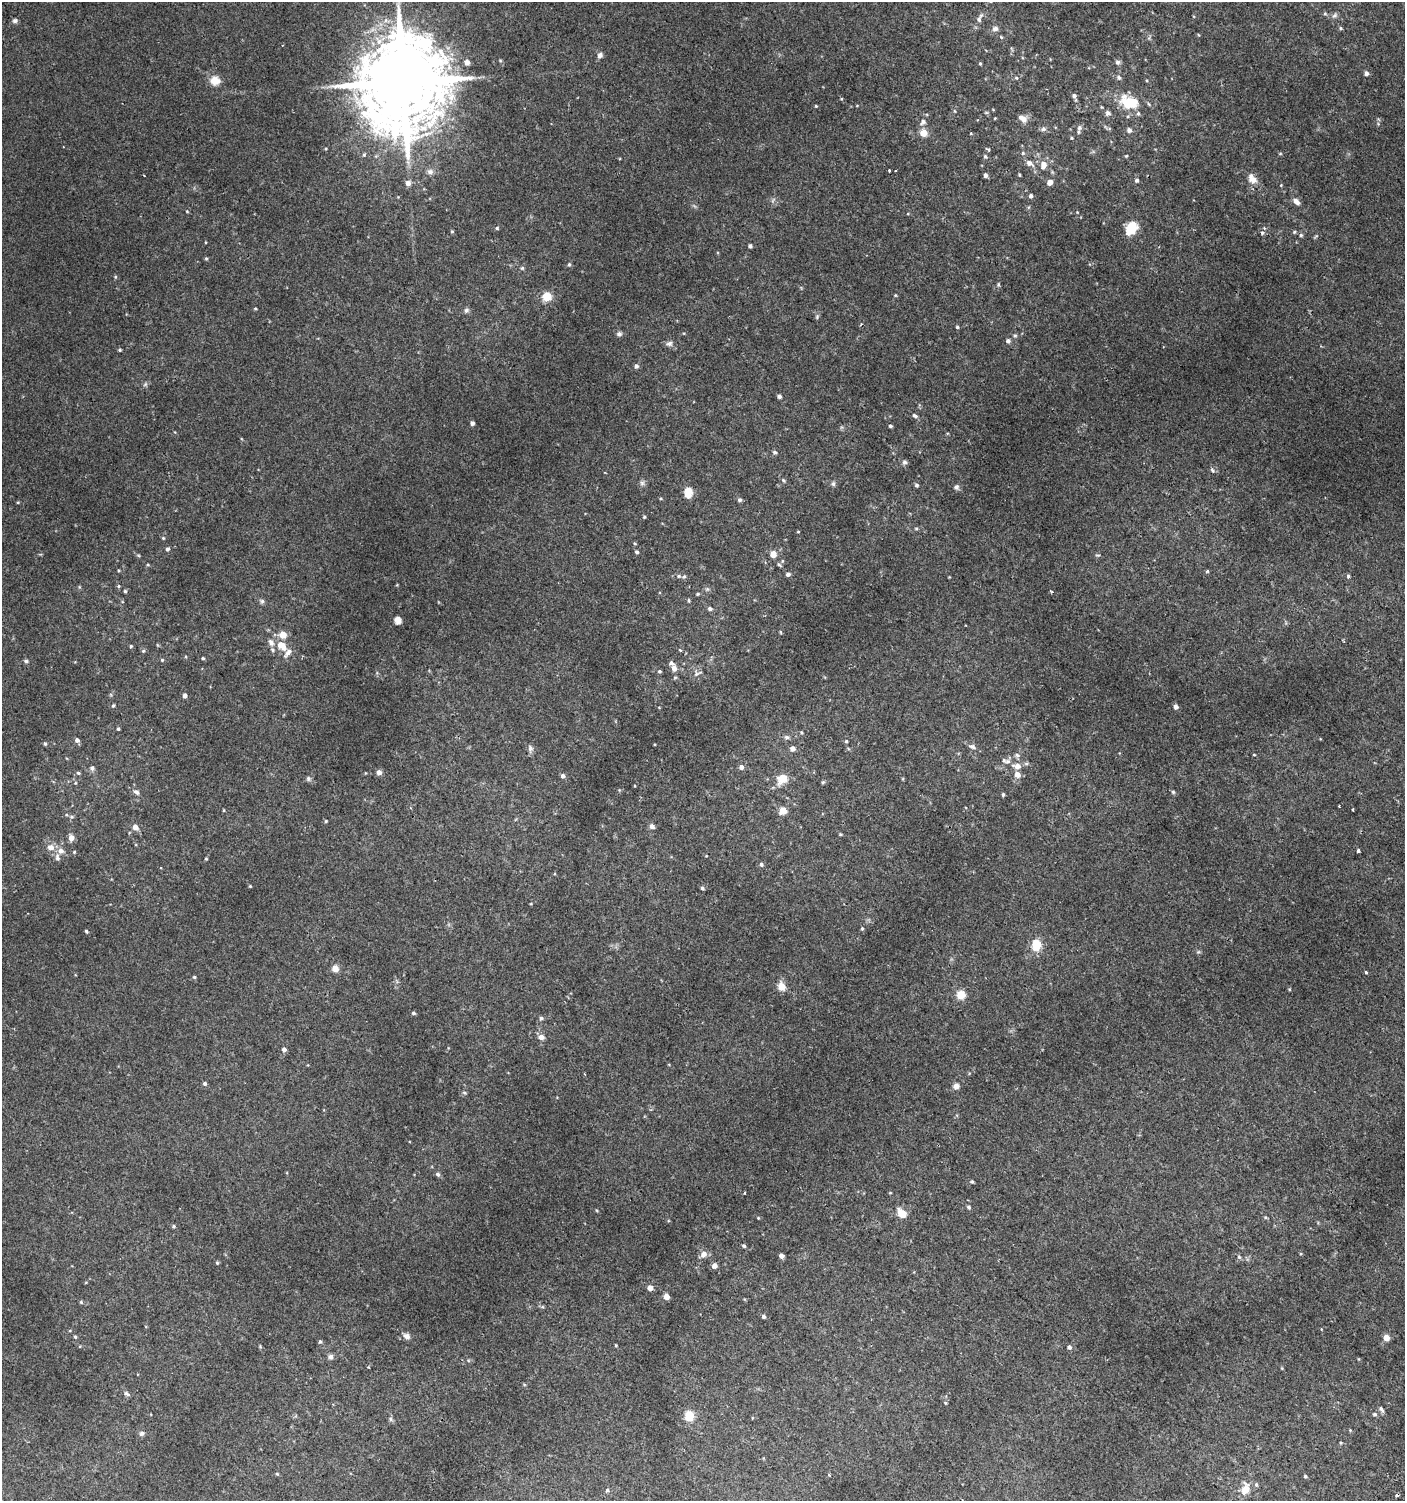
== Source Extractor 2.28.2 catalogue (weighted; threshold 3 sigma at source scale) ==
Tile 6 of 4 x 4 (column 2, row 2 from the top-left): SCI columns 1604-3006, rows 3027-4525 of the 6080 x 6049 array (HDU 1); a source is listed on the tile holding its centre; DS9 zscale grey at full resolution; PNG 1407 x 1503 px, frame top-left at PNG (2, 2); no overlay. Shown black and unused: <1% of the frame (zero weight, under 2 of 3 exposures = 2% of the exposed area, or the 3 px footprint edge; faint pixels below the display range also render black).
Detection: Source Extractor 2.28.2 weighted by HDU 2 'WHT'; one run over the whole footprint, this tile lists its part. Background 0.00377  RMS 0.0027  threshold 0.0123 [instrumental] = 3 sigma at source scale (4.5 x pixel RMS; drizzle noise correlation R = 1.50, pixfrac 1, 0.0396/0.0396 arcsec/px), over >= 5 px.
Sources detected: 253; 1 too faint to see at this stretch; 1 inside a brighter object's white glare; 3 cosmic-ray / hot-pixel residue — not listed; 7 inside a brighter listed object's ellipse — not listed separately; the other 241 listed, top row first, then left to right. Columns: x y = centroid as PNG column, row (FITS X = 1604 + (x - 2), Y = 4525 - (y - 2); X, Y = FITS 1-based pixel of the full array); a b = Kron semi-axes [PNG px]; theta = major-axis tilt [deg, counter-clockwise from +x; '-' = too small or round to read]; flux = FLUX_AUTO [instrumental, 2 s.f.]
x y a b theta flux
1325 13 5 5 - 0.36
1334 15 9 6 36 0.7
979 19 9 6 81 1
15 21 6 6 - 0.65
1341 28 5 4 - 0.37
995 29 8 7 - 0.99
1001 37 6 4 -46 0.31
1012 49 6 3 -70 0.31
600 55 7 6 - 0.98
500 60 4 4 - 0.29
467 62 5 5 - 1.6
1118 62 7 6 - 0.68
980 64 4 3 - 0.32
1366 73 5 4 - 0.92
1119 77 7 6 - 0.66
1016 78 5 4 - 0.38
215 81 12 11 - 2.9
403 82 24 21 -76 4700
1074 96 6 6 - 0.74
841 99 4 2 - 0.22
1128 102 22 17 -4 8.3
816 106 3 3 - 0.27
955 111 5 3 - 0.25
986 112 6 4 0 0.3
1108 113 7 7 - 0.86
995 118 4 3 - 0.21
1023 118 12 8 -37 1.7
923 122 9 7 42 1
1079 128 9 6 66 0.87
1043 129 7 6 - 0.81
1129 130 6 5 - 0.94
924 133 5 5 - 4.8
971 133 4 3 - 0.21
1071 138 5 3 - 0.26
988 149 8 3 -30 0.35
1023 153 5 5 - 0.36
1280 153 5 3 - 0.24
364 155 5 4 - 0.34
985 156 6 5 - 0.45
1126 156 4 3 - 0.25
408 162 7 4 -71 0.66
1029 163 8 6 -33 1.5
1043 165 10 7 76 2
889 170 3 3 - 1.2
430 171 9 7 -14 1.1
985 175 4 4 - 0.82
1019 175 4 3 - 0.28
1252 179 16 10 -52 2.3
1137 180 5 5 - 0.61
1050 182 5 4 - 1.9
408 183 7 7 - 1.3
1031 196 5 4 - 0.66
1296 201 10 6 -47 1.3
1132 227 10 9 - 6.1
497 228 4 4 - 0.37
452 231 5 4 - 0.33
1294 232 5 4 - 0.38
1262 233 5 4 - 0.69
1301 235 5 5 - 0.38
750 246 4 4 - 0.65
206 258 5 4 - 0.33
569 264 6 4 88 0.44
522 268 5 5 - 0.4
115 277 5 4 - 0.33
998 284 7 5 89 0.41
895 295 4 3 - 0.24
546 296 10 9 - 3.6
255 308 5 3 - 0.26
466 310 8 6 37 0.67
817 317 7 5 71 0.44
957 327 4 4 - 0.35
619 334 7 7 - 0.69
1015 336 6 5 - 0.45
1008 341 5 5 - 0.85
669 344 9 7 4 0.92
120 350 4 3 - 0.37
636 366 5 5 - 0.73
145 384 7 5 46 0.54
779 396 4 4 - 0.77
915 416 8 5 -32 0.61
472 423 5 4 - 0.66
890 426 4 3 - 0.48
775 452 5 5 - 0.62
905 462 6 6 - 0.72
1212 470 7 5 -53 0.57
783 480 6 4 -45 0.36
642 483 6 6 - 0.68
833 484 7 5 76 0.57
916 485 5 5 - 0.52
956 487 7 6 - 0.71
688 490 13 9 -1 1.7
661 498 5 3 - 0.26
740 500 5 5 - 0.61
18 502 4 3 - 0.24
644 517 4 4 - 0.28
916 528 5 3 - 0.29
798 532 4 3 - 0.2
163 538 4 4 - 0.3
167 549 5 4 - 0.61
637 552 5 4 - 0.57
773 554 5 5 - 2.8
138 555 5 3 - 0.3
1097 555 7 3 5 0.28
148 565 5 3 - 0.26
779 565 8 4 -43 0.47
118 570 4 3 - 0.24
1207 571 5 3 - 0.27
788 574 5 5 - 0.81
679 576 5 4 - 0.47
684 576 5 5 - 0.44
1348 576 4 3 - 1.5
118 586 5 4 - 0.32
707 589 5 5 - 0.42
125 591 4 4 - 0.38
1051 591 5 3 - 0.27
698 594 5 4 - 0.32
262 601 7 6 - 0.54
689 601 6 4 -83 0.31
710 609 7 5 -26 0.6
398 620 8 7 - 1.3
780 632 5 3 - 0.22
283 635 5 5 - 3.9
281 645 11 8 10 2.5
131 646 5 4 - 0.28
680 650 5 4 - 0.33
143 651 5 5 - 0.37
288 653 15 6 50 1.3
186 657 4 3 - 0.22
203 658 4 3 - 0.3
162 660 4 4 - 0.34
26 661 6 5 - 0.47
674 668 7 6 - 1.5
659 671 4 4 - 0.38
697 673 14 7 21 1.1
185 695 5 4 - 1
113 706 5 4 - 0.4
1176 707 5 5 - 0.87
118 729 4 3 - 0.36
786 737 7 6 - 0.69
77 740 5 5 - 0.94
846 741 4 4 - 0.33
45 744 5 4 - 0.42
972 747 10 6 -24 0.98
530 748 11 5 -86 0.87
792 748 5 5 - 1.3
1017 755 7 6 - 0.69
1254 755 4 3 - 0.22
1008 762 10 8 0 1.3
1017 766 11 8 -3 1.9
741 767 5 5 - 1.1
92 768 6 6 - 0.85
379 772 5 5 - 1.4
78 773 5 4 - 0.44
1017 775 6 6 - 1.9
563 776 5 5 - 0.84
308 778 7 6 - 0.61
782 779 13 10 41 4
823 782 5 4 - 0.38
75 783 5 4 - 0.27
136 792 8 6 -40 0.9
1173 792 5 5 - 0.42
1003 794 4 3 - 0.44
1353 809 3 2 - 0.27
223 810 4 3 - 0.24
783 811 9 8 - 2.3
71 817 7 5 -1 0.5
326 821 4 4 - 0.29
652 826 7 6 - 0.83
135 827 6 5 - 1.9
840 834 4 3 - 0.29
71 838 6 5 - 1.9
51 847 8 7 - 2
61 851 8 7 - 1.4
1358 851 4 3 - 1.6
74 852 4 4 - 0.29
57 857 11 6 -80 1.1
206 859 4 3 - 0.27
761 864 5 5 - 0.54
250 886 3 3 - 0.26
702 888 5 4 - 0.51
862 928 5 4 - 0.32
86 931 5 4 - 0.32
1036 945 11 10 - 4.8
1198 952 6 4 18 0.36
335 968 7 7 - 1.9
1366 972 3 3 - 0.41
194 977 4 4 - 0.36
781 986 11 9 -70 2.2
961 995 9 9 - 3.4
413 1013 5 4 - 0.45
541 1018 5 5 - 0.6
541 1037 7 6 - 1.4
284 1049 5 5 - 1
205 1084 5 5 - 0.58
956 1086 8 7 - 1.2
464 1093 6 5 - 0.45
438 1174 6 5 - 0.62
972 1182 4 4 - 0.36
744 1193 3 2 - 0.29
890 1193 4 3 - 0.21
968 1207 5 5 - 0.49
596 1210 5 3 - 0.24
902 1213 10 7 -43 3.7
1265 1217 5 4 - 0.36
758 1218 4 4 - 0.23
174 1226 5 4 - 0.38
744 1246 5 4 - 0.47
703 1254 8 7 - 1.7
781 1256 4 4 - 1.2
1239 1257 6 5 - 0.5
217 1263 5 4 - 0.33
714 1266 5 5 - 1.4
650 1288 5 4 - 1.9
666 1297 4 4 - 2.4
81 1302 6 4 -46 0.33
543 1307 5 3 - 0.31
763 1317 4 4 - 0.64
1321 1329 4 3 - 0.18
70 1330 5 3 - 0.21
407 1336 8 6 -35 1.4
75 1337 4 4 - 0.36
1386 1338 5 5 - 2.9
320 1342 5 4 - 0.41
616 1345 4 3 - 0.27
1069 1347 5 5 - 0.76
330 1357 7 6 - 0.85
127 1394 9 6 -38 0.67
945 1403 5 3 - 0.28
1381 1409 8 5 -52 0.76
1374 1414 6 6 - 0.57
689 1416 11 10 - 4.2
390 1419 7 4 -89 0.48
1350 1430 4 4 - 0.22
141 1433 7 7 - 0.7
1341 1443 4 3 - 0.27
277 1474 5 4 - 0.3
829 1475 4 3 - 0.25
1305 1476 5 4 - 0.36
1256 1484 6 5 - 0.45
1245 1489 13 8 75 3.6
607 1490 5 4 - 0.51